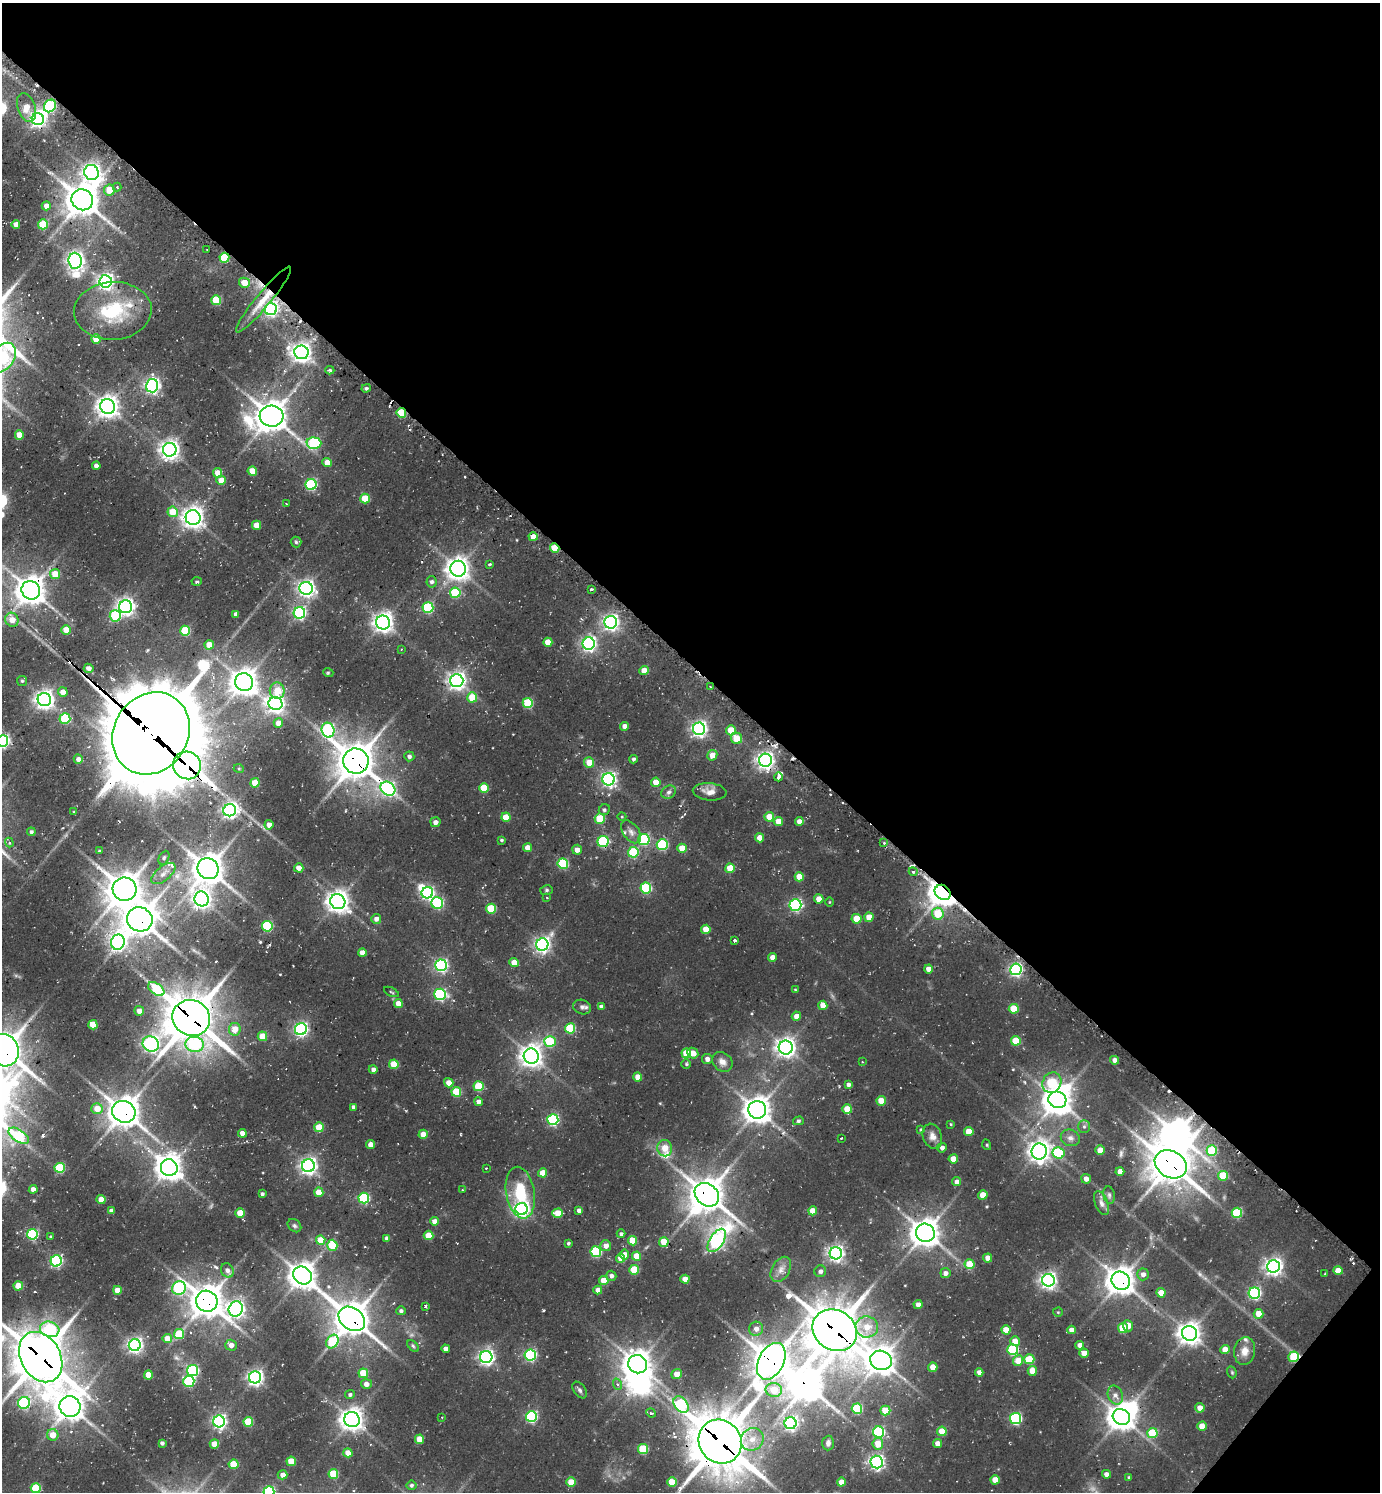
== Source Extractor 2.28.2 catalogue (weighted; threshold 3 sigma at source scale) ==
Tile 8 of 4 x 4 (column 4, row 2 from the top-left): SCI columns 4439-5816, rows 3048-4537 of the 6039 x 6026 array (HDU 1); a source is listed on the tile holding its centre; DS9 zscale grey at full resolution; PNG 1382 x 1494 px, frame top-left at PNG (2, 3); each listed source drawn as its Kron ellipse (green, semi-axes under 4 px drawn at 4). Shown black and unused: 45% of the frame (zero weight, under 2 of 3 exposures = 4% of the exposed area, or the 3 px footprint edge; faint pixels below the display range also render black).
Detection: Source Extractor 2.28.2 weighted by HDU 2 'WHT'; one run over the whole footprint, this tile lists its part. Background 0.117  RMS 0.011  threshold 0.0503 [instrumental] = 3 sigma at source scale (4.5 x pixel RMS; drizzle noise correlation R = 1.50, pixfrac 1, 0.05/0.05 arcsec/px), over >= 5 px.
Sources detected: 440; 1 too faint to see at this stretch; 13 inside a brighter object's white glare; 8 cosmic-ray / hot-pixel residue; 1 long thin detection or spike segment (spike, bleed or trail) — neither listed nor drawn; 8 inside a brighter listed object's ellipse — not listed separately; the other 409 listed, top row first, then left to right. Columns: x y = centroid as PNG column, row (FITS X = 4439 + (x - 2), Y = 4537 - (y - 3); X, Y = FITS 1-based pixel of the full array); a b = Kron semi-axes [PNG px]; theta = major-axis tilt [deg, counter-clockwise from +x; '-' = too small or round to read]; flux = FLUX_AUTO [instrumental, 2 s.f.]
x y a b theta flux
50 106 7 5 49 130
26 107 15 8 -71 15
38 119 6 6 - 390
91 172 8 7 - 500
117 187 4 4 - 1.4
109 190 5 5 - 18
82 200 11 10 - 1800
46 206 4 4 - 7.1
16 224 4 4 - 8.5
43 224 5 5 - 47
207 250 2 2 - 1
224 258 5 5 - 45
75 261 8 6 -85 490
106 281 6 6 - 390
244 283 5 5 - 13
216 300 5 5 - 46
263 300 42 7 50 23
271 309 6 6 - 210
113 311 39 29 3 73
96 339 4 4 - 20
301 352 7 7 - 650
2 358 16 12 51 110
330 370 4 4 - 1.9
152 386 6 6 - 330
366 388 5 3 - 1.8
108 407 7 7 - 830
401 413 5 5 - 44
271 416 12 10 -5 1700
19 435 4 4 - 13
314 443 7 5 -5 98
170 450 7 7 - 630
327 463 5 4 - 11
96 466 4 4 - 6.5
252 471 5 4 - 20
218 473 5 4 - 13
221 480 4 4 - 14
311 484 5 5 - 120
365 499 5 5 - 29
286 504 3 2 - 1.2
173 512 5 5 - 23
193 518 7 7 - 730
257 525 4 4 - 16
533 537 4 4 - 12
296 542 5 5 - 1.8
555 548 5 4 - 21
490 564 3 3 - 1.7
458 569 8 8 - 840
55 574 5 5 - 19
197 581 5 3 - 1.6
432 582 6 5 - 3.2
306 588 7 6 - 430
591 589 3 2 - 2.5
31 590 9 9 - 1400
455 593 5 5 - 53
126 607 6 6 - 480
428 608 5 5 - 79
299 613 6 5 - 190
236 614 4 4 - 5.6
115 616 6 5 - 63
12 620 7 6 - 13
383 622 7 7 - 660
611 622 6 6 - 380
66 630 5 4 - 17
185 631 5 5 - 53
548 642 4 4 - 17
589 644 6 6 - 300
209 645 4 4 - 16
401 650 3 2 - 0.89
89 668 5 4 - 5.4
644 671 4 4 - 13
328 672 5 3 - 1.2
22 681 5 5 - 1.8
457 681 6 6 - 530
244 682 9 9 - 1200
710 687 3 3 - 1.2
277 691 8 7 - 18
63 692 5 5 - 9.3
472 697 5 5 - 31
44 700 6 6 - 570
528 703 5 5 - 57
275 704 7 6 - 480
65 719 5 5 - 61
278 723 5 4 - 11
625 726 4 4 - 6.6
699 729 6 6 - 360
328 730 7 6 - 170
731 730 5 5 - 23
151 733 43 37 58 12000
736 738 6 5 - 23
2 741 6 5 - 230
712 755 5 5 - 12
409 756 5 5 - 3.4
78 759 4 4 - 4.8
633 759 4 4 - 2.6
765 760 6 6 - 480
356 761 13 12 - 2300
589 762 5 5 - 16
187 765 14 13 - 740
239 769 5 3 - 0.99
778 777 4 3 - 24
609 779 6 6 - 300
656 782 4 4 - 17
255 783 5 4 - 21
484 788 5 5 - 33
388 789 8 6 -39 230
669 792 8 6 32 3.3
710 792 17 8 -5 9
230 810 6 6 - 380
604 810 6 5 - 2.4
74 812 3 2 - 0.97
506 817 4 4 - 21
622 817 4 3 - 0.93
769 817 5 5 - 20
600 819 5 5 - 40
778 821 4 4 - 13
799 821 4 4 - 7
435 822 5 5 - 4.5
269 825 4 4 - 8.4
31 832 4 4 - 2.4
631 832 13 8 -53 6.2
760 838 4 4 - 14
644 839 5 5 - 100
501 840 4 3 - 1.5
603 841 5 5 - 89
9 842 5 4 - 2.2
884 843 4 3 - 1.1
662 845 5 5 - 90
527 848 4 4 - 12
682 848 4 4 - 18
577 850 5 5 - 6.5
99 851 3 3 - 1.2
633 852 5 5 - 68
164 858 7 5 63 2.3
563 864 5 5 - 74
299 868 4 4 - 8.8
730 868 5 4 - 26
208 869 11 10 - 1700
913 872 4 4 - 1.7
163 874 14 7 39 7.2
799 877 4 4 - 19
646 888 5 5 - 86
124 889 12 11 - 2000
547 890 6 5 - 1.9
943 892 8 7 - 1300
427 893 6 5 - 180
547 897 3 2 - 0.87
202 899 7 7 - 600
819 899 4 4 - 14
338 902 8 7 - 840
829 902 4 3 - 0.94
437 903 6 5 - 120
795 905 6 6 - 170
491 909 5 5 - 46
938 914 6 5 - 36
869 917 4 4 - 17
140 919 13 12 - 2000
376 919 5 5 - 5.4
856 919 5 5 - 21
267 926 5 5 - 85
706 929 4 4 - 17
735 940 3 3 - 28
118 942 8 7 - 360
542 945 6 6 - 370
362 953 4 4 - 12
772 958 4 4 - 8.5
514 962 4 4 - 13
441 965 6 5 - 210
928 969 4 4 - 8.6
1016 969 6 5 - 240
156 989 9 5 -37 57
795 990 4 3 - 1
391 992 8 3 -27 1.3
440 994 6 5 - 140
398 1004 4 4 - 13
823 1005 4 4 - 12
582 1007 9 7 -19 3.8
601 1007 4 4 - 3.2
1014 1009 5 5 - 30
139 1011 5 5 - 7.7
796 1016 5 4 - 8
191 1018 19 17 -30 3300
93 1025 5 4 - 24
570 1028 5 5 - 58
235 1029 6 6 - 14
301 1029 6 6 - 250
262 1036 5 5 - 23
1016 1041 5 5 - 31
550 1042 6 5 - 59
151 1044 8 7 - 410
194 1044 9 7 -7 69
786 1047 7 7 - 660
4 1050 16 15 - 2200
686 1053 5 4 - 25
693 1053 6 5 - 11
531 1056 8 7 - 820
707 1059 5 5 - 4.9
1115 1060 4 4 - 6.6
722 1062 11 9 -41 8
862 1062 3 2 - 0.75
394 1064 5 5 - 25
686 1064 5 5 - 1.7
373 1069 4 4 - 4.5
638 1077 4 4 - 13
449 1083 5 4 - 10
1052 1083 10 9 - 62
848 1085 4 4 - 3.8
479 1086 5 5 - 48
456 1092 5 5 - 41
1057 1100 9 8 - 1300
881 1101 5 4 - 21
478 1102 4 4 - 4.9
353 1107 4 3 - 3.5
97 1109 5 5 - 16
847 1109 5 5 - 24
757 1110 9 9 - 1200
124 1112 12 10 -28 1700
553 1120 5 5 - 130
798 1121 5 4 - 2
951 1124 3 3 - 0.9
319 1127 5 4 - 27
1084 1127 6 5 - 2.6
920 1129 4 4 - 1.3
969 1131 4 4 - 18
242 1133 4 4 - 9
423 1134 4 4 - 13
19 1136 11 6 -34 70
932 1136 13 9 -70 7.5
841 1138 3 2 - 2
1070 1138 10 8 -22 5.3
370 1144 4 4 - 8.1
987 1145 5 3 - 1.1
665 1148 8 7 - 12
942 1148 5 4 - 3.5
1100 1150 5 5 - 13
1212 1151 5 5 - 52
1039 1152 8 7 - 720
1058 1153 6 5 - 71
953 1159 4 4 - 13
1171 1164 17 13 -32 2500
308 1166 6 6 - 460
60 1168 5 5 - 61
169 1168 8 8 - 1100
486 1168 3 2 - 0.98
1120 1171 4 4 - 9.6
543 1173 4 4 - 16
1223 1176 5 5 - 32
1086 1179 5 5 - 6.4
957 1182 4 4 - 5.7
33 1189 4 4 - 7.3
462 1190 2 2 - 0.71
319 1192 4 4 - 19
520 1193 26 14 -80 45
262 1194 3 3 - 2.3
707 1195 13 10 -40 2000
983 1195 5 4 - 17
1109 1195 9 5 -81 2.8
364 1198 5 5 - 100
101 1199 4 4 - 13
1101 1203 12 6 -68 5.1
522 1209 6 6 - 350
111 1211 4 4 - 4.4
579 1211 4 4 - 4.3
813 1211 4 4 - 15
240 1213 4 4 - 18
558 1213 5 4 - 24
1237 1213 5 5 - 63
435 1221 4 4 - 9.2
294 1226 7 6 - 2.4
925 1233 9 9 - 1400
32 1234 5 5 - 110
621 1234 4 4 - 2.6
429 1235 5 4 - 24
50 1237 4 4 - 1.4
387 1238 4 4 - 4.7
321 1240 5 4 - 26
717 1240 13 7 57 270
633 1241 5 4 - 23
664 1242 4 4 - 22
568 1243 4 3 - 1.8
332 1245 5 5 - 32
606 1246 5 5 - 7.2
596 1252 5 5 - 94
836 1253 6 6 - 390
624 1255 5 5 - 10
637 1256 4 4 - 19
621 1258 4 4 - 16
988 1258 4 4 - 10
56 1261 5 5 - 150
970 1264 5 5 - 25
1274 1266 6 6 - 480
781 1269 13 9 61 8.6
227 1270 7 6 - 5.1
634 1270 5 5 - 33
820 1271 6 5 - 3.3
1338 1271 4 4 - 12
945 1273 5 5 - 5.2
1143 1274 6 6 - 5.6
1325 1274 3 3 - 0.84
302 1276 10 8 -40 1200
611 1276 5 5 - 3.9
685 1279 4 4 - 12
1048 1280 6 6 - 440
604 1281 4 4 - 20
1121 1281 9 9 - 1400
18 1286 4 4 - 22
179 1288 7 6 - 150
117 1290 4 4 - 16
598 1290 4 4 - 7.3
1161 1293 4 4 - 13
1254 1293 6 5 - 170
207 1301 11 10 - 1700
918 1305 4 4 - 6.5
425 1306 3 3 - 22
236 1309 8 7 - 430
401 1311 4 4 - 2.5
1058 1312 5 5 - 1.2
1259 1314 5 5 - 14
352 1319 14 10 -37 2000
1128 1326 5 5 - 8.7
867 1327 11 10 - 17
1123 1328 5 5 - 40
50 1329 10 7 -15 64
756 1329 7 7 - 5.6
835 1330 23 20 -35 3400
1006 1330 4 4 - 18
1071 1330 4 4 - 7.3
1190 1333 8 7 - 940
179 1334 5 5 - 41
167 1339 5 4 - 15
332 1341 7 5 56 60
1015 1341 5 4 - 14
135 1345 6 6 - 350
231 1345 5 5 - 7.8
1080 1345 4 4 - 7.1
413 1346 7 4 -45 1.8
446 1349 4 4 - 7.1
1013 1350 5 5 - 89
1225 1350 5 4 - 16
1245 1351 14 10 81 11
1084 1353 5 4 - 14
530 1355 5 5 - 160
41 1357 27 20 -61 3900
486 1357 6 6 - 350
1294 1357 5 5 - 47
1029 1359 5 5 - 38
881 1360 11 9 -19 1300
771 1361 19 12 62 2100
1018 1361 5 5 - 18
638 1364 9 9 - 1200
933 1367 4 4 - 13
193 1371 5 5 - 140
1032 1371 5 4 - 13
979 1372 4 4 - 5.4
1232 1372 6 4 -69 1.5
363 1373 5 5 - 30
677 1374 5 5 - 12
148 1375 4 4 - 15
255 1377 6 6 - 380
189 1381 5 5 - 99
366 1384 5 5 - 6.4
617 1384 6 3 -71 2
580 1390 9 5 -53 3.1
774 1390 8 7 - 27
350 1395 5 4 - 2.4
1115 1395 10 7 -68 6.3
24 1403 6 5 - 140
681 1405 9 6 -52 110
70 1407 10 10 - 1500
1200 1408 5 5 - 9
857 1409 5 5 - 62
885 1411 5 5 - 28
651 1413 5 4 - 1.6
531 1416 5 5 - 140
442 1417 2 2 - 0.65
1121 1417 9 7 -34 1200
1016 1418 5 5 - 130
352 1420 8 7 - 910
219 1421 6 6 - 280
248 1422 5 5 - 44
791 1423 6 6 - 290
1202 1426 4 4 - 15
942 1431 4 4 - 22
879 1432 5 5 - 140
1152 1433 5 5 - 44
53 1435 6 5 - 14
419 1439 4 4 - 20
752 1439 12 10 42 14
720 1442 22 21 - 4300
162 1443 4 3 - 2
828 1443 7 6 - 3.9
214 1444 4 4 - 15
878 1444 6 5 - 19
938 1444 4 4 - 8.7
643 1449 5 5 - 55
348 1453 4 4 - 13
291 1461 4 4 - 22
876 1462 6 6 - 290
234 1464 5 4 - 33
333 1474 5 5 - 41
1106 1474 4 4 - 4.8
283 1475 5 4 - 6.7
1129 1477 4 3 - 1.6
995 1480 4 4 - 19
571 1482 4 4 - 21
672 1482 5 4 - 27
841 1482 4 4 - 12
411 1485 5 5 - 2.2
36 1488 5 5 - 53
269 1492 5 5 - 120
Overlapping masked pixels (flux is a lower limit): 27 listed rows (the first 20) at x y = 38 119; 91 172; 224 258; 263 300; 401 413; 555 548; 151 733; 765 760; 356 761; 187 765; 388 789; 603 841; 943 892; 140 919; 191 1018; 4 1050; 124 1112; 1171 1164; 707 1195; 1121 1281
Isophote crosses this tile's border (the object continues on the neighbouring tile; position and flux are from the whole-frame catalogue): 5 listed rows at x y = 2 358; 2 741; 4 1050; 41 1357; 269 1492